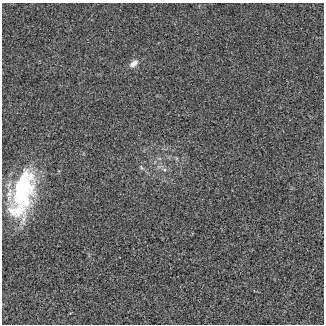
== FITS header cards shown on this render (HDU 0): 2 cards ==
NAXIS1  =                  322 / length of data axis 1
NAXIS2  =                  322 / length of data axis 2

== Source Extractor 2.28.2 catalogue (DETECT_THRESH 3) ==
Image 322 x 322 px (HDU 0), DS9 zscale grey, 1 PNG px = 1 image px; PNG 326 x 326 px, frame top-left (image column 1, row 322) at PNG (2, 3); no overlay
Background 4.56e-06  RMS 0.0064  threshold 0.0192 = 3 sigma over >= 5 px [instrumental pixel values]
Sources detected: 5; all 5 listed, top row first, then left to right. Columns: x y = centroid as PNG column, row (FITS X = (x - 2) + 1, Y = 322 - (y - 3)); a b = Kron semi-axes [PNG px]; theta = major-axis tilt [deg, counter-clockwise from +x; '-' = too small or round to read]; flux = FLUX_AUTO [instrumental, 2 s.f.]
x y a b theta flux
134 63 12 7 42 2.9
176 158 6 4 -71 0.59
141 167 7 4 -33 0.76
164 170 7 5 -22 1.2
22 194 47 22 76 53